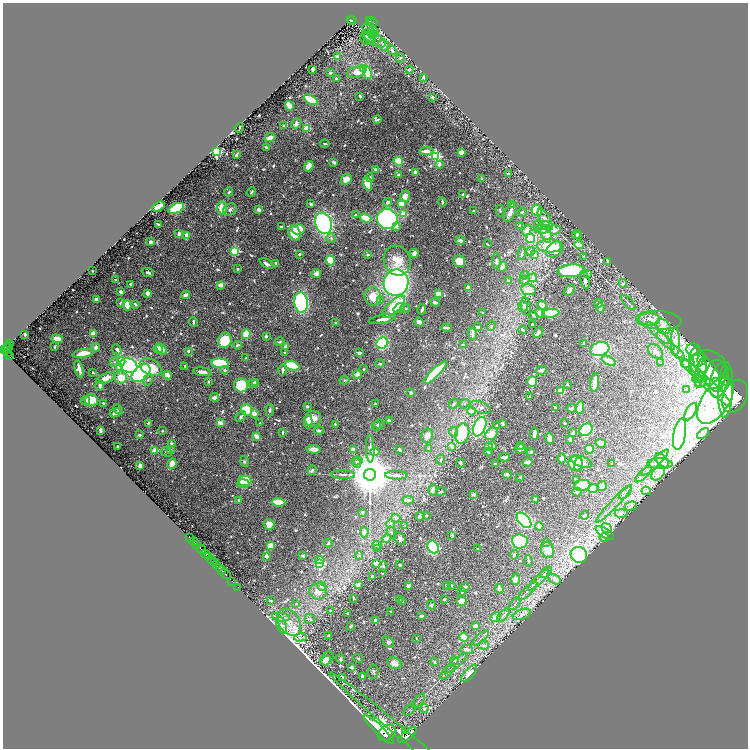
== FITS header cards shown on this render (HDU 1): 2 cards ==
NAXIS1  =                 1491
NAXIS2  =                 1492

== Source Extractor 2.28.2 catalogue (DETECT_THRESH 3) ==
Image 1491 x 1492 px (HDU 1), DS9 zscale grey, zoomed out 1/2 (1 PNG px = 2 x 2 image px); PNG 750 x 750 px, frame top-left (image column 2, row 1491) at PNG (3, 3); each listed source drawn as its Kron ellipse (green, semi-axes under 4 px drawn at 4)
Background 0.445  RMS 0.01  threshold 0.0311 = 3 sigma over >= 5 px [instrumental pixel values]
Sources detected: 896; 31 cannot appear on this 1/2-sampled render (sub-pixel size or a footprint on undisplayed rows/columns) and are neither listed nor drawn; of the other 865, the 500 brightest by FLUX_AUTO listed and drawn (365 fainter detections omitted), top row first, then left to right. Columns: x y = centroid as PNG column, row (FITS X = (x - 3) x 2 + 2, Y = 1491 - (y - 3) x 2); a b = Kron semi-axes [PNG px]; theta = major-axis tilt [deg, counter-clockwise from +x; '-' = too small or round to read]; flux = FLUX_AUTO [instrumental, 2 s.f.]
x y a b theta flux
350 20 2 2 - 63
352 20 4 2 - 110
370 21 3 1 - 50
372 22 5 3 - 74
370 23 3 2 - 12
369 30 8 3 -39 2.5
374 31 5 3 - 5.1
372 34 4 3 - 2.4
367 37 8 6 72 6
370 38 6 5 - 4.8
374 38 13 6 -33 11
384 45 6 4 -51 9.4
392 50 5 3 - 4.3
337 57 3 2 - 8.9
400 58 5 4 - 3.4
312 69 4 2 - 7.3
364 69 4 3 - 79
409 70 3 3 - 4
330 72 4 4 - 2.3
356 72 9 5 14 16
367 73 6 4 -77 56
336 78 3 2 - 3
423 78 4 3 - 2.3
360 96 3 2 - 5.2
432 97 2 2 - 4.2
311 100 8 3 -30 72
289 106 5 3 - 23
377 120 4 2 - 3.6
296 124 5 4 - 9.1
284 126 3 2 - 3.7
239 128 5 1 - 2.4
307 128 3 3 - 42
270 138 6 3 20 10
325 144 4 2 - 2.5
266 147 4 2 - 3
426 151 7 3 5 15
216 152 3 3 - 360
461 152 3 2 - 18
236 155 3 2 - 7.8
436 156 3 3 - 280
398 161 5 4 - 79
334 162 4 2 - 3.9
439 164 4 3 - 9.7
309 166 5 4 - 20
376 169 3 3 - 7.2
415 172 3 2 - 9.9
509 174 3 2 - 3.1
398 175 2 2 - 5.4
370 177 4 3 - 3.7
346 179 6 5 - 24
481 179 3 2 - 2.7
368 184 7 4 -71 63
229 192 4 3 - 3
251 192 5 2 - 2.7
463 195 4 3 - 4.2
405 196 6 5 - 14
388 202 5 3 - 5.1
442 202 4 2 - 3.2
401 203 4 3 - 27
311 204 3 3 - 4
512 204 4 3 - 5.9
158 207 7 3 27 58
176 208 8 4 25 120
222 208 6 5 - 30
259 209 2 2 - 20
230 210 7 6 - 5.6
537 210 5 5 - 80
474 211 3 2 - 2.9
500 211 6 3 -77 2.6
510 212 10 5 65 11
522 212 4 4 - 3.5
403 214 3 3 - 30
355 215 2 2 - 2.6
366 218 6 3 -19 42
387 219 10 10 - 480
545 219 12 5 -60 17
324 223 11 8 -69 360
158 224 4 2 - 3
520 225 4 4 - 2.5
544 225 6 4 21 5.6
397 226 2 2 - 10
538 226 5 4 - 4.4
281 227 3 2 - 3.3
298 229 6 5 - 74
543 229 8 4 4 8
527 230 5 4 - 15
555 230 6 4 5 9.4
179 233 4 2 - 9.5
295 233 7 5 -64 59
546 234 9 5 -73 19
576 235 4 3 - 7.9
578 235 3 3 - 4.1
187 236 4 3 - 23
331 238 5 4 - 4.3
531 238 5 4 - 91
460 240 5 3 - 7.5
151 242 3 3 - 9.2
487 244 3 2 - 2.6
579 245 4 3 - 19
549 246 13 6 0 62
555 249 9 7 39 37
235 251 3 3 - 140
531 251 4 4 - 7.5
414 253 4 3 - 5.9
522 253 7 3 83 4.5
299 254 3 3 - 2.9
368 255 2 2 - 4
534 255 2 2 - 11
584 256 4 3 - 2.6
330 261 5 4 - 51
397 261 15 13 -63 35
459 261 6 5 - 29
496 261 8 4 90 3.7
608 261 4 3 - 9.4
276 263 4 3 - 3.5
267 264 7 2 -28 6.5
502 267 5 3 - 7.7
238 269 3 2 - 2.7
93 271 2 2 - 2.9
571 271 13 6 5 180
148 272 6 3 -22 4.8
316 274 5 4 - 7.5
587 274 3 2 - 5.2
524 275 4 3 - 2.6
533 278 4 3 - 7.7
116 279 3 2 - 3.8
524 280 5 4 - 3.7
585 280 10 3 -78 10
508 281 2 2 - 7.1
396 283 13 12 - 650
131 284 3 2 - 4.6
623 284 4 4 - 3.5
221 285 3 2 - 18
468 288 4 3 - 14
528 290 7 5 -8 27
570 290 6 3 52 9.3
121 292 3 3 - 7.1
147 293 3 3 - 12
439 293 4 3 - 19
186 295 4 3 - 11
373 297 9 8 - 31
96 300 3 3 - 16
380 301 4 3 - 3.2
435 302 4 3 - 6
120 303 4 3 - 2.4
301 303 10 6 -86 270
599 303 4 3 - 7.2
628 303 9 2 -47 3.5
135 304 3 2 - 4
127 305 5 4 - 23
542 305 5 4 - 18
526 306 9 4 -81 5.5
394 307 14 6 43 81
523 307 5 5 - 4.5
600 307 5 3 - 9.2
399 308 6 3 37 10
405 308 5 3 - 2.5
422 310 5 2 - 5.8
483 313 2 2 - 2.3
540 313 5 3 - 23
551 313 8 4 5 96
534 315 4 3 - 8.7
382 319 14 4 12 13
649 319 11 6 -3 18
659 320 23 9 -4 29
193 322 5 2 - 3.2
419 322 5 3 - 10
336 323 2 2 - 4
532 325 3 2 - 3.2
491 326 4 3 - 2.8
663 326 8 6 -50 15
478 327 4 3 - 3.4
446 328 5 2 - 5.8
523 330 4 3 - 3.1
538 332 6 3 48 9.1
93 333 4 3 - 12
472 333 6 2 -90 8.5
658 333 15 1 -44 5.5
25 334 3 2 - 4.6
246 334 5 4 - 64
266 336 3 3 - 3.9
57 339 6 3 -18 21
225 340 8 6 72 59
666 341 12 2 -44 4.6
280 342 5 3 - 2.7
675 342 14 4 -88 15
382 343 6 5 - 220
9 344 3 2 - 55
583 344 4 2 - 5
237 345 4 3 - 3.3
463 345 3 2 - 3.5
286 346 4 3 - 6.4
9 347 2 1 - 85
54 347 3 2 - 3.5
96 347 4 3 - 14
7 348 6 2 77 220
4 349 4 2 - 470
117 349 5 3 - 7.6
158 349 5 4 - 20
161 349 6 3 -52 18
600 349 10 6 17 380
694 350 7 6 - 5.6
188 351 2 2 - 7.2
285 352 2 2 - 3.7
655 352 8 6 -43 8.3
7 353 3 2 - 230
83 353 11 4 10 29
359 353 4 2 - 5.5
678 353 10 1 -48 2.9
9 355 4 2 - 180
697 357 10 7 89 14
246 358 2 2 - 2.4
702 359 6 3 79 3
121 361 4 4 - 49
609 361 7 3 -28 27
114 362 5 4 - 3.9
220 363 9 4 -6 150
380 363 4 2 - 3.6
661 363 4 3 - 2.4
686 364 4 4 - 3.1
129 365 9 7 -20 420
708 365 18 14 -17 14
185 366 3 2 - 3.5
292 366 7 4 -20 150
151 367 12 8 -29 43
120 368 4 3 - 33
79 369 9 3 -75 17
364 369 3 2 - 2.8
225 370 4 3 - 2.8
283 370 5 3 - 7.1
541 370 5 3 - 9.2
93 372 4 2 - 6.5
202 372 9 3 -7 12
701 372 14 5 79 18
708 372 23 9 -56 38
141 373 11 7 40 290
435 373 15 4 45 120
697 373 11 3 -46 7.1
357 374 4 3 - 6
716 374 15 10 79 9.5
167 375 4 3 - 13
106 378 10 5 25 21
121 378 6 6 - 36
697 379 4 4 - 8
148 380 6 4 68 4
344 380 5 3 - 2.5
719 380 17 9 76 11
725 381 5 2 - 2.6
209 382 2 2 - 11
256 382 4 3 - 4.1
532 382 5 5 - 61
595 382 9 3 83 36
701 382 6 5 - 6.3
705 382 35 5 -43 37
253 383 5 4 - 6.5
567 384 3 2 - 2.3
241 385 7 7 - 81
100 386 5 3 - 7.6
686 390 4 3 - 2.4
726 390 27 7 87 29
561 391 3 2 - 57
411 393 3 2 - 4
735 396 17 11 67 4.7
214 397 4 3 - 7.6
529 397 4 2 - 2.6
91 400 7 6 - 60
85 401 4 3 - 3.3
715 401 26 13 58 63
103 403 3 3 - 3.5
375 404 2 2 - 4.5
454 404 5 3 - 2.8
464 404 5 3 - 3.1
307 406 3 2 - 2.5
480 407 11 5 -20 8
580 407 6 3 83 28
555 408 4 2 - 5.1
572 408 5 3 - 8.5
118 409 5 3 - 6.7
247 410 6 5 - 49
270 410 6 3 84 3.2
472 411 4 3 - 24
691 412 10 4 59 11
115 413 6 3 20 9
254 413 2 2 - 36
241 417 6 3 43 4.7
313 419 8 8 - 21
389 421 3 2 - 11
308 422 7 3 89 25
148 423 3 2 - 2.9
220 423 3 2 - 16
260 423 4 2 - 3.9
502 423 4 2 - 6.7
565 423 2 2 - 3.3
335 424 3 2 - 3
379 424 6 4 8 3.8
376 426 5 4 - 2.9
497 426 4 3 - 3.2
480 427 10 6 68 380
100 430 3 3 - 7.7
319 430 5 3 - 4
586 430 7 5 39 290
162 431 2 2 - 2.8
283 432 3 2 - 2.6
454 432 5 4 - 5
462 433 10 7 78 86
573 433 3 3 - 6.4
491 434 7 5 48 27
534 434 6 3 82 8.7
680 434 16 6 81 560
703 434 7 3 35 3.4
140 435 3 2 - 4.3
256 436 4 2 - 19
427 436 7 5 69 14
550 438 5 3 - 21
570 439 3 2 - 7.9
171 443 3 3 - 4.8
601 443 5 3 - 22
493 445 3 3 - 3
117 446 2 2 - 2.8
452 446 4 4 - 6
489 446 3 3 - 33
520 446 4 3 - 2.5
429 448 3 2 - 3.6
314 449 7 4 -4 14
353 449 4 3 - 13
370 449 14 3 -88 8.6
520 449 5 4 - 8.4
589 449 4 4 - 52
155 450 4 3 - 20
171 450 3 3 - 4
400 450 3 2 - 4.5
166 452 6 3 -30 2.8
375 452 4 3 - 22
488 452 4 3 - 2.4
531 452 3 3 - 5.7
504 457 5 3 - 9.1
562 458 5 3 - 13
441 460 5 4 - 3.5
662 460 9 5 -49 8.5
244 461 5 3 - 2.6
357 461 5 4 - 4.9
528 462 5 3 - 13
582 462 11 5 -17 56
655 462 18 2 43 6.9
357 463 5 4 - 4.6
461 463 4 2 - 5.3
496 463 3 2 - 2.8
576 463 8 7 - 56
612 463 2 2 - 2.7
172 464 5 4 - 24
660 464 12 5 -3 13
578 465 7 3 86 24
140 466 3 3 - 9.8
312 470 5 3 - 5.4
658 473 8 5 50 9.5
343 474 12 2 -1 5.2
507 474 5 3 - 11
643 474 10 3 44 5.4
370 475 6 6 - 12000
396 475 11 3 -1 5.7
520 477 3 2 - 2.9
576 480 3 3 - 4.4
245 481 7 5 -1 100
244 484 6 3 -8 41
582 485 8 5 9 77
602 486 5 4 - 8.1
593 489 5 3 - 38
433 490 6 3 80 9.2
646 491 4 3 - 2.4
441 492 5 2 - 3
577 492 4 4 - 5.1
625 492 8 3 48 4.7
474 495 3 3 - 6
536 499 3 2 - 5.9
239 500 3 2 - 3.7
408 500 5 3 - 3
278 502 7 3 -6 31
614 504 25 2 46 9.5
631 506 6 3 14 2.6
362 512 3 3 - 3.3
621 513 6 2 0 2.9
426 515 3 3 - 3.3
585 515 4 3 - 2.5
420 516 4 3 - 12
396 518 4 3 - 2.4
524 520 9 5 -47 410
269 524 5 5 - 19
391 524 4 3 - 2.5
405 526 4 3 - 2.3
539 526 4 4 - 9.2
607 528 5 4 - 100
364 532 5 4 - 9.5
391 532 6 4 -60 3.3
605 533 10 4 -33 14
452 535 4 3 - 2.5
604 537 5 4 - 11
189 538 3 1 - 190
386 538 4 3 - 11
400 539 7 5 -50 7.2
520 541 8 7 - 200
194 542 5 2 - 840
546 542 3 3 - 2.7
328 543 4 3 - 2.5
197 545 2 1 - 350
271 546 4 3 - 31
377 546 5 4 - 3.5
433 547 7 5 -64 250
378 548 3 3 - 2.4
478 549 3 2 - 2.6
202 550 4 2 - 2000
548 550 8 6 -71 21
206 554 4 2 - 510
514 555 4 3 - 3.7
579 555 8 8 - 330
267 556 3 2 - 14
303 556 3 2 - 3.4
359 556 4 3 - 2.4
208 557 3 2 - 450
320 560 4 4 - 13
212 561 4 2 - 480
528 561 5 2 - 2.4
214 563 2 1 - 150
319 563 4 3 - 190
376 563 3 3 - 10
216 565 3 2 - 96
400 565 3 2 - 4.3
383 566 5 3 - 2.6
221 569 6 2 -44 1300
546 572 7 2 41 2.6
225 574 6 2 -46 1100
383 574 2 2 - 4.7
373 576 3 2 - 8.1
516 579 6 3 71 16
554 579 7 4 -29 5.7
539 580 14 2 45 5.5
232 581 2 1 - 30
358 584 2 2 - 13
446 585 2 2 - 2.7
451 585 3 2 - 4.3
322 586 5 4 - 6.2
408 586 3 2 - 7.9
238 587 2 1 - 35
465 587 5 3 - 6.4
499 589 5 3 - 11
318 591 9 8 - 22
528 591 13 2 44 4.8
462 592 2 2 - 2.8
354 598 2 2 - 3
444 599 2 2 - 3.3
400 600 3 2 - 2.5
271 601 3 3 - 2.6
402 601 4 2 - 4.6
461 601 5 5 - 19
296 604 3 3 - 2.4
515 604 7 2 50 3
432 605 4 4 - 2.7
331 611 4 3 - 2.6
391 611 3 2 - 2.6
347 613 3 2 - 3.6
522 614 9 5 19 8.1
503 615 8 3 48 4.7
421 616 3 3 - 4.9
281 617 9 3 -8 6.9
496 617 5 3 - 17
310 619 5 5 - 5.4
375 621 3 3 - 9.9
289 622 15 10 -55 30
281 625 8 4 -71 8.8
350 626 3 2 - 4.7
475 626 4 3 - 9.9
329 636 3 2 - 3.8
300 637 6 3 2 3.7
464 637 5 3 - 47
416 638 2 2 - 2.6
481 638 10 2 41 4
388 642 6 5 - 4.7
484 645 5 3 - 5.1
467 649 6 4 -6 12
327 658 8 5 53 15
358 658 5 3 - 2.5
340 659 5 3 - 2.7
454 660 4 4 - 5
326 661 5 4 - 8
434 662 3 2 - 4.1
395 663 7 5 -26 14
456 663 14 3 41 7.1
351 667 3 3 - 3.3
373 672 7 5 86 3.8
447 672 9 4 46 4.9
469 674 10 4 48 17
362 676 3 3 - 5.4
343 678 4 3 - 3
418 701 9 2 50 2.7
424 709 5 3 - 3.9
410 710 7 2 42 2.3
379 729 20 4 -44 7900
405 730 3 2 - 380
399 731 91 5 -40 3200
387 733 10 7 38 9900
407 735 11 4 38 5300
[365 fainter detections neither listed nor drawn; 31 sub-pixel or undisplayed-footprint detections neither listed nor drawn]